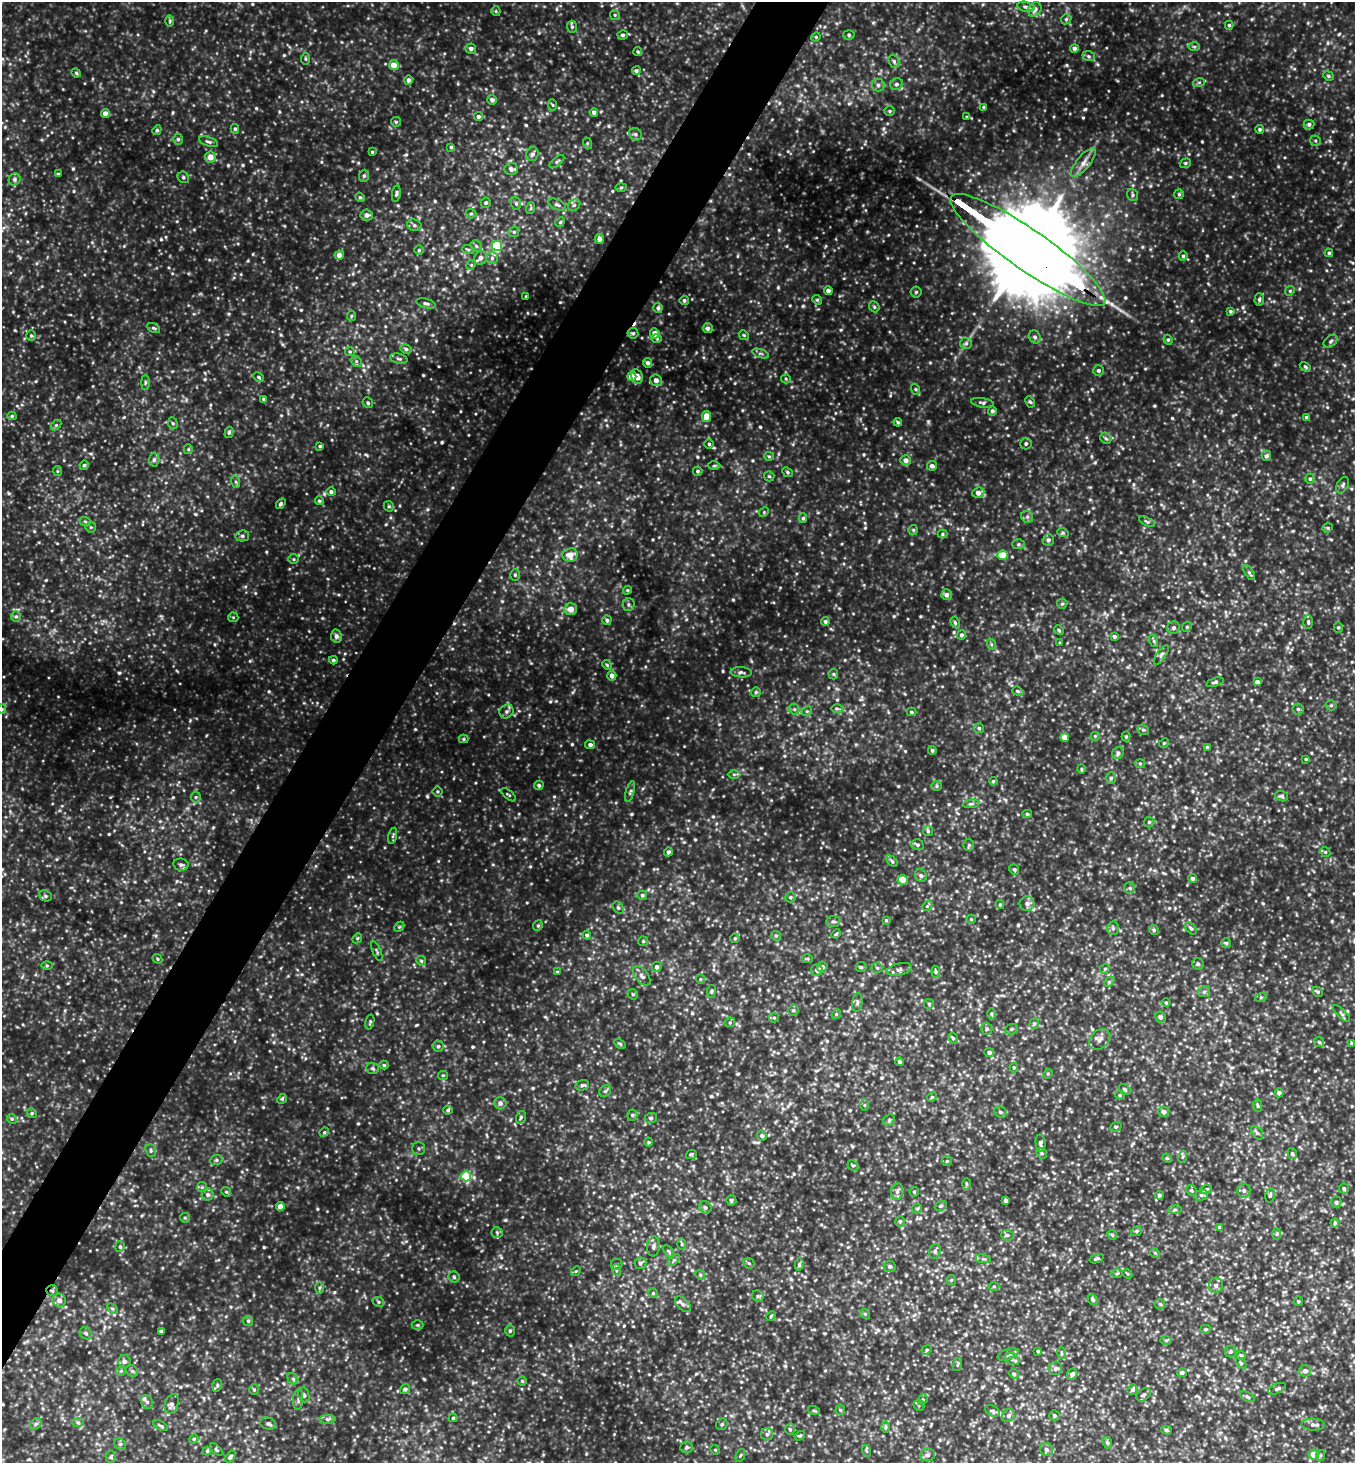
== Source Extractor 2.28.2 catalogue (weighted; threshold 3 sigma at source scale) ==
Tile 7 of 4 x 4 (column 3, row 2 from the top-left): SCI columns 2999-4351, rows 2924-4384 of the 5857 x 5850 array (HDU 1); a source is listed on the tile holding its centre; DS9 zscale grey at full resolution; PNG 1357 x 1465 px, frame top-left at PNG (2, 2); each listed source drawn as its Kron ellipse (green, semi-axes under 4 px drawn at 4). Shown black and unused: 5% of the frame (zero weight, under 3 of 4 exposures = <1% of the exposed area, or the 3 px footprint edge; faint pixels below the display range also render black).
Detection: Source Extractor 2.28.2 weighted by HDU 2 'WHT'; one run over the whole footprint, this tile lists its part. Background 0.137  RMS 0.028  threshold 0.125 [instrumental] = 3 sigma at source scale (4.5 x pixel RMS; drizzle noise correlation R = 1.50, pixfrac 1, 0.05/0.05 arcsec/px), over >= 5 px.
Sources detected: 760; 1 cosmic-ray / hot-pixel residue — neither listed nor drawn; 4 inside a brighter listed object's ellipse — not listed separately; of the other 755, all 500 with FLUX_AUTO >= 3.27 (the completeness limit of this list) listed and drawn (255 fainter detections not listed), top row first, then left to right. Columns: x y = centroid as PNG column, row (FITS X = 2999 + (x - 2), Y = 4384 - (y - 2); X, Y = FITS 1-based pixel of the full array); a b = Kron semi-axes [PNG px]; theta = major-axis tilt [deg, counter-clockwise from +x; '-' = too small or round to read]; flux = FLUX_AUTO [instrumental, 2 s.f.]
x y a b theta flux
1026 7 9 5 -15 7
1035 9 7 6 - 14
496 11 5 4 - 3.3
615 15 5 4 - 3.6
1066 19 5 4 - 3.9
170 21 6 4 89 3.6
1229 25 4 4 - 4.3
572 27 6 5 - 5
623 35 5 4 - 5.7
849 35 5 5 - 5.1
816 37 5 4 - 3.3
1194 47 6 4 -2 3.9
1074 48 4 4 - 7.7
471 49 5 5 - 9.4
638 51 5 4 - 3.6
1089 56 6 5 - 5.5
305 59 6 4 86 3.6
894 61 7 5 -70 5.5
394 65 5 5 - 25
636 71 4 4 - 5
76 73 5 4 - 3.6
1328 76 5 4 - 4.1
408 80 5 4 - 8
1199 82 6 4 19 4.1
897 84 6 5 - 6.4
878 85 6 6 - 6.9
492 100 5 5 - 8.4
553 105 6 4 -87 3.5
984 107 4 3 - 4
890 111 5 5 - 4.1
594 112 4 4 - 7.9
105 114 4 4 - 19
478 116 4 4 - 7.3
967 117 4 4 - 3.8
396 122 5 5 - 3.5
1309 124 5 5 - 6.8
235 129 5 4 - 4.7
1259 129 4 4 - 4.6
157 130 5 4 - 4.6
635 134 7 6 - 7.1
178 139 5 5 - 5.2
1315 141 5 5 - 4.1
209 142 10 4 -20 6.5
587 143 6 4 -73 3.7
451 147 4 4 - 3.9
372 152 4 4 - 3.3
532 154 7 6 - 8.6
210 157 5 5 - 24
557 162 9 4 40 5
1083 163 18 6 51 20
1185 163 6 4 21 4.4
511 169 7 6 - 12
58 174 3 3 - 3.3
364 176 6 5 - 5.5
183 177 6 5 - 5.1
15 179 6 5 - 6.4
621 187 6 4 2 3.9
396 194 8 3 81 5.3
1179 194 5 4 - 4
1132 195 6 5 - 5.7
360 197 5 4 - 3.8
486 203 5 5 - 4.8
516 203 6 5 - 4.9
557 205 9 5 -24 6.9
574 205 7 5 43 6.2
531 208 6 4 72 3.7
471 214 5 4 - 4
367 215 6 5 - 11
560 222 5 4 - 3.4
414 225 7 5 -16 6.3
514 232 5 5 - 4.3
599 239 5 4 - 12
476 246 6 5 - 5.1
497 246 5 5 - 130
468 249 6 4 -19 3.8
419 250 5 5 - 3.9
1028 250 93 20 -35 73000
1329 253 4 4 - 4.6
339 255 4 4 - 20
1183 256 4 4 - 4.3
480 258 7 6 - 13
492 258 6 6 - 7.9
471 265 5 4 - 3.3
828 290 4 4 - 11
1290 291 5 4 - 3.3
916 292 5 5 - 4.1
526 296 3 3 - 3.4
1259 299 6 4 89 4.9
684 300 4 4 - 5
817 300 5 4 - 3.5
426 303 10 4 -16 6.8
874 307 6 5 - 4.6
658 308 5 4 - 6.6
1230 311 4 4 - 4.2
351 316 5 4 - 4
153 328 7 4 -26 4.8
708 328 5 5 - 8.6
633 333 5 5 - 5.2
655 333 5 4 - 23
31 335 5 5 - 4.5
744 335 5 4 - 3.6
1035 337 7 5 -60 6.7
657 338 5 4 - 4.3
1168 340 5 4 - 3.9
1330 341 8 5 42 6
966 343 6 5 - 5.8
406 349 6 4 -29 5.3
350 352 5 4 - 3.4
761 353 9 3 -19 5.3
399 359 9 5 -14 6.4
356 361 6 4 -47 5.3
648 363 5 4 - 8.1
1305 367 6 4 -32 3.8
1098 371 5 5 - 5.7
632 376 5 4 - 30
259 377 5 4 - 3.7
637 377 7 5 -77 20
786 379 5 4 - 3.9
656 380 6 6 - 14
145 382 7 4 -90 4.2
915 389 5 3 - 3.3
264 399 3 3 - 5.5
1030 402 6 4 -64 4.1
368 403 5 4 - 4.5
982 403 11 4 -8 6.5
992 411 4 4 - 7
12 416 4 4 - 3.9
706 416 5 4 - 39
1306 417 3 3 - 4.6
898 422 4 4 - 4.1
173 423 6 4 -67 4.3
56 425 6 4 45 3.6
229 432 6 4 74 4.4
1106 438 6 5 - 4.9
709 444 5 4 - 5.2
1026 444 6 5 - 6.5
320 446 3 3 - 4.2
188 449 5 4 - 3.4
769 456 5 4 - 3.3
1266 456 5 5 - 7.2
154 460 7 5 88 7
906 460 5 5 - 14
84 465 4 4 - 4.7
714 466 6 4 1 3.9
932 466 5 4 - 8.5
57 471 5 4 - 3.3
698 471 5 4 - 4.7
788 472 5 4 - 4.7
769 476 5 5 - 4
1310 479 5 4 - 4.3
236 482 6 4 -71 4.4
1343 485 9 5 62 6.4
331 492 4 4 - 6.5
978 493 6 5 - 16
319 501 4 4 - 3.9
281 504 6 4 56 5.7
389 506 5 5 - 3.9
764 512 5 4 - 3.4
1027 517 6 5 - 5.9
803 518 5 4 - 4.8
85 521 6 3 -21 3.6
1147 522 8 4 -27 4.8
91 527 5 5 - 4.4
1328 528 5 4 - 3.9
913 530 5 5 - 3.7
1063 533 6 4 -19 3.8
943 534 5 4 - 3.5
242 536 7 5 13 6.7
1048 540 6 5 - 6.6
1018 544 6 5 - 4.9
570 555 8 6 7 29
1003 555 5 4 - 56
294 559 5 5 - 4
1249 573 8 4 -57 5.3
515 575 6 5 - 4.8
627 590 4 3 - 3.3
946 595 5 5 - 11
628 604 6 6 - 5.8
1062 604 5 5 - 3.6
571 609 6 6 - 23
16 616 5 5 - 4.6
233 617 5 5 - 3.3
607 620 5 4 - 6.6
825 621 4 4 - 5.5
1308 622 7 4 -89 4.6
955 623 6 4 -63 4.4
1187 627 5 4 - 4.1
1338 627 5 4 - 3.8
1174 628 6 6 - 7.2
1059 630 5 4 - 3.6
961 635 4 4 - 6.2
336 636 6 5 - 9.3
1114 637 4 4 - 6.4
1154 641 6 4 -72 4.2
1060 643 4 4 - 3.4
991 644 6 3 -72 3.7
1161 655 11 4 55 7.5
333 660 4 4 - 5.2
607 665 5 4 - 3.5
741 672 10 5 -4 8.1
833 674 5 5 - 3.9
612 676 5 4 - 13
1215 682 9 4 17 5
1257 682 4 4 - 13
1018 691 6 4 -21 3.7
756 692 5 5 - 4.2
1331 705 5 5 - 4.6
837 708 6 4 -1 4.2
2 709 5 4 - 3.5
794 709 5 5 - 4.6
1298 709 5 5 - 5.6
507 711 7 6 - 9
807 711 5 4 - 3.9
911 712 5 4 - 4.4
979 728 5 5 - 5.2
1143 730 6 5 - 5.1
1095 736 5 5 - 3.8
1126 736 5 4 - 4
1065 737 4 4 - 35
464 739 4 4 - 3.5
1164 743 5 4 - 3.4
590 745 5 4 - 7.5
1207 747 3 3 - 5.3
932 750 4 4 - 4.1
1118 753 6 5 - 7.9
1306 759 3 3 - 3.3
1140 763 5 3 - 3.5
1081 769 4 4 - 3.5
734 774 6 4 0 4
1111 778 6 5 - 5.8
993 781 4 3 - 3.4
539 785 5 4 - 5.4
937 786 5 5 - 4.1
437 791 5 5 - 3.8
630 792 10 4 74 5.3
509 795 9 3 -39 3.4
1282 796 6 5 - 6.2
196 797 5 5 - 4.7
971 804 8 4 8 4.8
1027 814 5 4 - 4.1
1149 822 5 5 - 4.2
928 831 5 5 - 4.4
393 836 8 3 77 4.2
917 845 6 5 - 5.6
969 845 6 5 - 4.6
668 852 4 4 - 5.7
1325 852 5 4 - 3.6
892 861 7 4 -46 4.7
181 865 7 6 - 8.2
1014 869 5 4 - 3.6
921 876 7 5 -56 6.1
1193 878 4 4 - 7.7
902 880 5 4 - 57
1130 888 5 5 - 4.6
642 895 5 4 - 5.3
45 896 7 5 -22 5.1
790 897 5 5 - 4.5
1027 904 7 7 - 12
1000 905 4 4 - 3.6
927 906 6 4 46 3.6
618 908 6 5 - 5.3
971 919 5 4 - 3.4
886 920 4 4 - 3.4
833 922 7 5 6 6
538 926 5 4 - 4.3
399 927 6 4 44 3.6
1113 928 7 6 - 6.8
1191 928 7 4 -51 4.6
1154 930 5 4 - 5.4
836 934 5 3 - 3.4
587 935 4 4 - 6.3
776 936 5 4 - 3.6
357 938 5 4 - 3.7
735 938 5 4 - 3.3
643 941 5 5 - 3.4
1226 943 5 4 - 3.7
377 951 10 3 -67 4.4
158 959 5 4 - 3.5
808 959 5 4 - 3.5
421 961 5 4 - 4.8
1198 964 6 5 - 4.8
47 966 6 4 -1 4.2
657 967 5 4 - 9.4
822 967 5 5 - 11
861 967 5 5 - 4
877 968 5 5 - 4.4
899 969 12 6 12 10
1105 969 5 4 - 4.1
817 970 6 6 - 9.2
557 972 4 3 - 3.9
936 972 6 4 -83 3.7
642 976 11 6 -50 10
700 979 5 4 - 3.3
1109 982 6 4 47 3.5
711 991 6 4 83 4
1204 992 6 5 - 5.5
1318 992 5 4 - 4.9
633 994 6 5 - 3.6
1261 997 6 3 18 3.6
857 1002 9 5 82 6.6
1166 1003 4 3 - 3.5
929 1004 5 5 - 4.3
793 1010 5 5 - 4.3
1341 1013 11 4 -45 5
836 1014 5 4 - 3.7
991 1014 6 4 -89 3.6
1160 1017 5 5 - 8.1
774 1018 5 4 - 4
370 1022 7 4 76 4.2
730 1022 5 5 - 4.1
1034 1024 5 4 - 4
987 1029 6 5 - 5.9
1011 1029 6 5 - 4.9
953 1038 5 4 - 4.6
1100 1039 12 9 45 16
1319 1042 5 5 - 5.3
620 1044 6 4 -28 4.5
1352 1044 3 3 - 4.4
438 1046 5 5 - 5.7
989 1052 5 4 - 9.5
899 1062 4 4 - 5
384 1065 4 4 - 3.6
1014 1067 5 4 - 3.7
373 1068 6 5 - 5.1
1048 1074 5 4 - 3.5
443 1075 5 4 - 3.3
582 1085 7 5 20 6.5
1125 1089 6 4 -35 4.3
605 1091 6 5 - 4.8
1279 1093 4 4 - 9.6
1120 1095 5 4 - 3.6
932 1097 5 4 - 3.4
282 1099 5 4 - 3.4
500 1103 6 6 - 10
864 1105 6 4 90 3.4
1258 1106 6 4 -82 4.3
448 1110 5 4 - 4.4
1001 1112 7 5 -21 6
1164 1112 5 5 - 14
32 1113 5 4 - 4
632 1115 5 5 - 5.3
521 1117 6 5 - 6.2
651 1118 6 5 - 4.7
12 1119 5 4 - 3.4
889 1120 6 5 - 4.8
1116 1127 6 4 20 3.8
324 1132 5 4 - 3.8
1257 1133 8 5 -53 6
762 1136 5 5 - 5.5
649 1142 4 4 - 3.5
1041 1143 8 5 -85 11
419 1149 6 6 - 5
151 1150 6 5 - 4.6
1042 1153 5 5 - 4.1
1292 1153 6 4 -74 4.3
691 1154 5 4 - 3.8
1182 1157 6 4 70 4.2
1167 1158 5 4 - 3.8
216 1160 6 5 - 4.9
947 1161 5 5 - 3.6
853 1165 6 5 - 4.5
466 1176 5 5 - 160
966 1184 5 3 - 3.6
202 1187 5 5 - 3.9
1344 1188 5 5 - 6.2
1206 1189 6 4 19 3.9
1191 1190 6 5 - 4.1
1244 1191 7 6 - 8.7
226 1192 5 4 - 3.8
897 1192 8 6 73 8.2
914 1192 5 4 - 4.6
208 1195 6 6 - 7.7
1159 1195 5 4 - 4.9
1201 1195 7 5 18 6.2
1270 1195 7 4 80 5.4
731 1200 5 5 - 6.2
1006 1201 3 3 - 6.2
1336 1202 5 5 - 4.1
941 1206 6 4 20 4.2
280 1207 4 4 - 24
705 1207 6 6 - 6.3
917 1209 5 4 - 3.7
1175 1210 7 3 8 4
185 1218 5 4 - 3.7
900 1221 5 5 - 4.3
1335 1223 4 4 - 3.3
1220 1227 4 4 - 6.5
1136 1231 6 4 21 4.3
497 1233 5 5 - 4.3
1277 1234 6 4 89 3.7
1007 1235 6 5 - 6.5
1112 1235 5 4 - 3.8
682 1244 6 4 -90 3.6
653 1246 10 6 84 9.1
120 1247 5 4 - 4.8
935 1251 7 5 74 6.8
669 1252 7 4 -59 4.5
1155 1253 5 4 - 3.3
983 1259 8 3 -8 4.5
1097 1259 7 3 19 5
674 1260 7 4 44 4.9
640 1263 6 6 - 7
749 1263 6 5 - 4.2
617 1264 6 5 - 4.8
799 1265 6 4 79 4.8
889 1267 6 5 - 5.9
616 1270 6 4 -72 3.9
576 1271 5 4 - 3.3
1117 1273 6 4 3 3.3
1128 1274 5 4 - 3.3
700 1275 5 4 - 3.9
454 1277 5 5 - 4.8
951 1280 5 4 - 3.4
1216 1285 7 7 - 8.1
994 1286 5 3 - 3.4
319 1288 6 4 89 4.1
52 1291 6 5 - 5.3
653 1293 5 5 - 3.8
758 1296 6 5 - 4.9
59 1300 6 6 - 15
1093 1300 6 4 -48 6.8
1298 1301 5 4 - 3.4
378 1302 6 4 -22 4.2
683 1304 9 5 -44 10
1160 1304 5 5 - 4.2
112 1309 6 4 -44 4.6
865 1314 5 4 - 3.6
771 1316 6 3 46 3.3
248 1321 5 5 - 4.7
418 1325 6 5 - 4
1205 1329 5 4 - 3.7
161 1331 4 3 - 5.2
510 1331 5 5 - 4.4
86 1333 6 5 - 5.7
1166 1340 6 4 0 3.7
927 1350 5 4 - 4.2
1038 1351 3 3 - 4.2
1231 1352 6 5 - 5.6
1061 1353 6 3 -71 3.4
1008 1354 11 5 19 8.8
1241 1355 5 4 - 4.1
1012 1359 8 5 -28 6.5
124 1361 6 6 - 8.8
1241 1363 6 4 -45 3.4
957 1365 7 3 71 3.4
1055 1368 7 6 - 7.6
121 1371 4 4 - 3.5
132 1371 6 5 - 4.9
1305 1371 6 6 - 11
1182 1372 5 4 - 6.3
1014 1374 5 4 - 6.6
1072 1374 6 5 - 10
293 1379 6 5 - 5.2
522 1381 4 4 - 4.5
217 1385 6 4 71 4.6
405 1389 5 4 - 6.1
1277 1389 9 5 23 7
254 1390 5 4 - 4.1
1133 1390 5 5 - 6
304 1395 8 5 -69 6.6
1144 1395 8 5 40 6.5
1248 1397 8 4 -26 5.7
298 1400 10 5 86 7.5
923 1400 5 4 - 4.3
147 1402 7 5 -61 6.5
172 1404 10 6 71 12
919 1405 6 5 - 4.5
840 1410 5 5 - 3.9
814 1411 6 3 -19 3.3
992 1411 8 5 -28 6.3
1054 1415 5 5 - 4.8
1008 1416 7 5 47 7.9
453 1418 4 4 - 3.7
327 1419 8 4 0 5.6
78 1423 6 4 -2 3.7
36 1424 6 5 - 5.3
268 1424 8 6 -21 7.6
722 1424 6 5 - 4.9
1313 1425 12 6 -2 9.3
161 1426 8 3 -29 4
886 1427 6 4 89 4.7
790 1429 5 5 - 4.7
1166 1430 5 4 - 4.7
767 1434 6 6 - 7.1
800 1436 5 4 - 3.9
194 1439 5 4 - 3.6
1107 1443 6 4 -68 4.1
120 1444 6 5 - 5.6
686 1447 6 5 - 5.4
216 1450 8 4 -41 3.8
715 1450 5 4 - 3.3
1046 1450 7 6 - 9.2
207 1451 4 4 - 3.5
867 1451 6 3 -69 3.3
740 1455 7 4 69 3.6
928 1455 7 6 - 8.9
1314 1455 5 5 - 31
1321 1455 5 3 - 3.3
111 1457 5 5 - 3.9
230 1457 7 4 53 6
Overlapping masked pixels (flux is a lower limit): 2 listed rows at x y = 1028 250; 52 1291
Isophote crosses this tile's border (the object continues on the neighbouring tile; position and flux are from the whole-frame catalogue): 1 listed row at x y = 2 709
Unlisted compact peaks at least as high as the median listed source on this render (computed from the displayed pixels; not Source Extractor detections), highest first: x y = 841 330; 524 749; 788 151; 502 601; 1330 141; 190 720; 332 440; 730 357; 362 1327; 826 246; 928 421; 1278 166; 749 154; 500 825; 15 330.